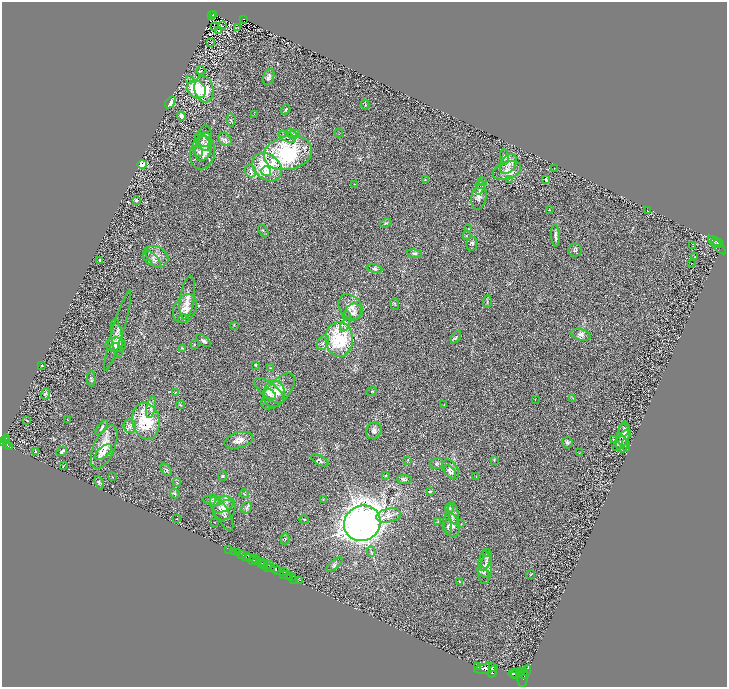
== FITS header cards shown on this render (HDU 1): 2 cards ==
NAXIS1  =                 1450
NAXIS2  =                 1369

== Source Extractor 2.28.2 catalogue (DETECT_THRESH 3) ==
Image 1450 x 1369 px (HDU 1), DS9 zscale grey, zoomed out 1/2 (1 PNG px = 2 x 2 image px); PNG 729 x 689 px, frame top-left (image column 2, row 1369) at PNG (2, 2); each listed source drawn as its Kron ellipse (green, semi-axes under 4 px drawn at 4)
Background 0.39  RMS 0.028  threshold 0.0841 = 3 sigma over >= 5 px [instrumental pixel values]
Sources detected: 244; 37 cannot appear on this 1/2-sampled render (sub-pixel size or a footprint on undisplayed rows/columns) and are neither listed nor drawn; the other 207 listed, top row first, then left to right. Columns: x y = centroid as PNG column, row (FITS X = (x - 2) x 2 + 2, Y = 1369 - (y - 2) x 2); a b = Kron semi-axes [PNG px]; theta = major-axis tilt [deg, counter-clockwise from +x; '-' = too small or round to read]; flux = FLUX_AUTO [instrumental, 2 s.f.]
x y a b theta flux
213 14 3 3 - 30
212 16 2 1 - 2.1
244 19 2 2 - 63
222 26 2 1 - 0.99
214 27 2 1 - 0.71
238 28 2 1 - 1.3
218 31 2 2 - 33
211 43 2 1 - 1.3
201 70 4 2 - 4.5
269 77 8 5 69 16
190 80 2 1 - 3.6
197 89 10 8 -39 180
204 89 13 9 -79 140
170 102 6 4 56 47
365 104 5 2 - 4.1
286 109 5 3 - 5.1
254 114 2 1 - 0.97
181 116 4 2 - 35
231 120 6 4 87 9
291 133 6 4 -16 11
339 133 4 2 - 2.8
294 134 6 3 20 9.4
205 136 11 6 87 20
287 137 9 4 -27 19
225 139 7 5 -48 16
203 142 10 6 -58 22
204 147 15 8 78 49
198 151 6 4 -61 12
202 153 16 12 77 78
288 153 24 17 11 640
504 157 8 4 -85 14
508 164 11 7 57 41
142 165 5 4 - 63
267 167 16 12 -40 260
554 168 2 1 - 1.5
507 170 14 8 18 52
251 171 6 5 - 14
266 171 5 4 - 29
425 179 3 2 - 3
510 179 3 2 - 3.5
546 179 3 2 - 17
482 181 4 3 - 7.3
354 184 2 2 - 2.1
480 185 5 4 - 9.7
480 187 7 3 72 17
479 197 13 7 79 30
136 200 3 3 - 12
550 210 3 2 - 1.8
648 211 2 1 - 1.7
386 223 6 3 25 7.1
469 229 3 3 - 3
263 231 7 2 -60 5.7
467 235 3 2 - 2.1
555 236 11 4 -85 16
717 242 6 3 -26 6.6
718 243 5 4 - 9.4
472 244 7 5 80 13
717 245 12 4 -46 15
693 246 2 1 - 1.3
575 250 7 6 - 11
414 254 7 3 -7 8.5
156 256 13 10 -22 43
695 256 2 1 - 1.4
153 259 11 4 -50 16
100 260 4 3 - 7.6
691 264 2 1 - 32
375 269 7 4 -10 11
187 298 22 7 81 49
487 302 6 2 87 5.5
395 304 6 3 -69 5.2
351 307 14 10 -49 58
185 309 15 11 61 60
353 312 9 8 - 25
346 316 2 2 - 1.9
183 319 5 3 - 5.4
234 325 3 2 - 2
345 325 6 4 71 14
118 331 41 5 73 38
581 335 10 5 -16 24
456 337 7 3 57 8.8
117 338 20 5 -83 36
339 339 17 14 -87 400
203 341 9 4 -38 13
323 343 8 5 59 19
194 344 4 3 - 3.9
116 345 10 7 -1 34
116 347 5 4 - 11
182 348 4 2 - 3.3
42 365 2 2 - 4.8
256 365 3 2 - 3.8
270 368 4 3 - 3.5
91 379 8 3 -88 8.6
269 391 18 8 -39 53
278 391 22 11 48 82
371 391 5 3 - 4.3
175 392 3 3 - 4.3
45 394 6 4 74 9.2
270 394 7 4 -36 14
274 394 13 10 82 56
573 398 3 2 - 2.2
535 400 2 2 - 1.6
180 405 4 3 - 5.1
444 405 2 2 - 1.7
151 407 11 4 79 19
27 420 3 2 - 3.5
68 420 3 1 - 2.3
146 421 18 13 -79 290
130 426 7 6 - 19
102 428 9 3 55 9.4
624 429 7 5 87 11
374 431 9 7 55 20
624 435 11 6 82 30
6 439 4 2 - 340
613 439 4 3 - 3.1
239 440 14 7 16 40
622 440 13 5 53 26
6 441 4 2 - 460
3 442 3 2 - 770
567 443 6 5 - 9.9
622 444 8 5 -85 22
7 445 3 2 - 280
9 446 4 2 - 180
626 446 6 3 -83 6.8
104 447 23 10 66 100
62 451 5 2 - 8.8
35 452 2 2 - 5
103 452 10 5 42 31
579 453 2 2 - 2.1
320 460 9 4 -29 15
408 460 4 3 - 3.8
494 460 4 2 - 3.8
437 464 6 5 - 11
63 466 3 1 - 2
451 469 11 7 -54 29
166 470 7 4 -52 8.6
450 472 8 4 -51 16
222 476 5 4 - 6.9
386 476 4 3 - 4.2
112 477 2 2 - 2.1
476 477 3 2 - 1.9
404 480 7 4 -3 10
177 482 4 2 - 3
99 483 7 3 -70 8.8
430 491 3 2 - 3
175 493 5 4 - 10
244 494 4 2 - 3.7
323 500 4 2 - 2.7
212 501 9 3 -16 12
224 506 11 5 21 27
224 508 12 11 - 48
247 508 6 4 58 13
450 508 5 4 - 7.5
222 512 20 6 -61 33
454 513 11 5 -80 20
389 515 12 6 11 36
177 519 2 2 - 1.8
304 519 4 1 - 2.8
438 521 4 2 - 3.6
214 522 2 1 - 1.7
362 523 19 17 37 4600
461 524 2 1 - 1.5
451 525 12 8 -74 34
448 527 7 4 -90 12
285 539 5 2 - 4.8
229 549 2 1 - 29
234 551 3 1 - 35
371 551 5 3 - 4.7
487 552 3 2 - 3.6
238 553 2 1 - 89
242 555 2 2 - 760
246 557 4 2 - 86
249 558 3 2 - 60
254 558 3 2 - 260
252 560 2 1 - 37
257 561 5 1 - 290
486 561 10 4 66 20
262 562 2 1 - 91
261 564 3 2 - 270
264 564 3 2 - 190
269 564 2 1 - 280
334 565 10 3 38 12
267 567 2 2 - 330
271 568 3 2 - 460
485 568 16 7 89 36
275 569 4 3 - 730
278 570 3 2 - 530
284 572 3 1 - 29
483 572 7 3 -38 8
284 574 2 2 - 290
531 574 4 2 - 3.7
287 575 2 1 - 410
292 576 2 1 - 19
289 577 3 2 - 550
293 579 3 2 - 82
300 580 3 1 - 97
459 582 3 2 - 3.7
478 667 2 1 - 190
492 667 4 2 - 1800
486 668 12 5 10 12000
521 671 3 2 - 1300
492 672 6 3 72 3100
523 672 2 1 - 1200
526 672 7 2 68 1300
519 673 3 2 - 1300
513 674 5 2 - 3000
516 674 5 4 - 5600
523 677 9 5 87 3500
At the frame edge (FLAGS 8, measured only in part): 1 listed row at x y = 3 442
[37 sub-pixel or undisplayed-footprint detections neither listed nor drawn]